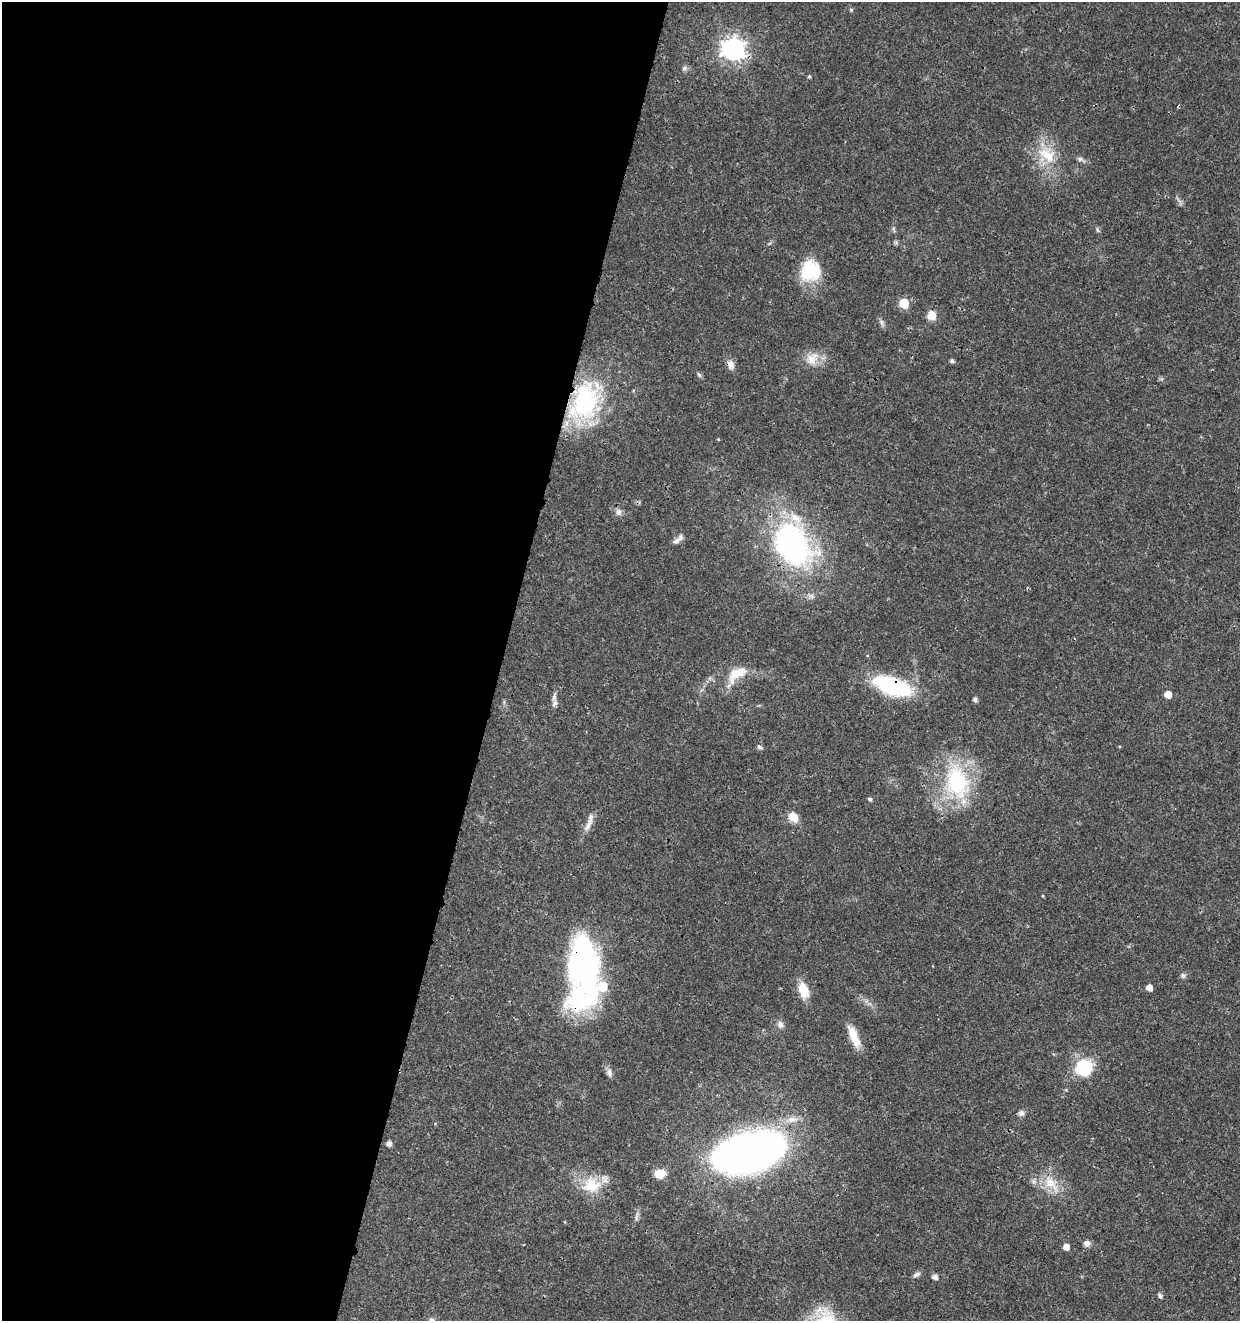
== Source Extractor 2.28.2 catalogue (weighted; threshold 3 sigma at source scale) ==
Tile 5 of 4 x 4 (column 1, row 2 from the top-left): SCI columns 287-1524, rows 2646-3964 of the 5463 x 5297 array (HDU 1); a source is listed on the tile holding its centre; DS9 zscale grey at full resolution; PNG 1242 x 1323 px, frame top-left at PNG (2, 2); no overlay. Shown black and unused: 40% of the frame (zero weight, under 3 of 4 exposures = <1% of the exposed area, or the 3 px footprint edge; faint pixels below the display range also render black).
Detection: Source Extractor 2.28.2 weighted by HDU 2 'WHT'; one run over the whole footprint, this tile lists its part. Background 0.018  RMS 0.002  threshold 0.00906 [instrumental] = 3 sigma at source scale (4.5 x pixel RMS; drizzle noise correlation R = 1.50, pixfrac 1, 0.0396/0.0396 arcsec/px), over >= 5 px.
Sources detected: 56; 5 inside a brighter listed object's ellipse — not listed separately; the other 51 listed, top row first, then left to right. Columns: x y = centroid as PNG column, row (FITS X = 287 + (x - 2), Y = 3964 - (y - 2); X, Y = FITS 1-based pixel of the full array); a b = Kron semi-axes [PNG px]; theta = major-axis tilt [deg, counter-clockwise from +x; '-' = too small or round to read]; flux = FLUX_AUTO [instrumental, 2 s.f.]
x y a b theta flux
851 10 5 5 - 0.23
733 49 8 8 - 140
684 68 8 5 27 0.49
809 76 5 4 - 0.24
1047 155 30 19 -37 6.8
1080 159 9 5 -14 0.59
1098 230 6 5 - 0.36
896 243 7 4 -19 0.33
810 271 26 24 60 8.8
904 303 6 6 - 8.5
932 315 9 8 - 2.7
881 322 9 5 -83 0.56
812 359 19 16 55 3.1
952 361 5 4 - 0.53
730 364 12 9 -75 1.3
699 375 8 5 -54 0.36
585 402 53 34 63 26
619 512 9 8 - 0.88
678 539 16 6 42 1
792 544 51 36 -63 55
738 673 27 13 23 4.3
892 686 42 18 -19 18
1168 694 5 5 - 2.6
554 697 14 6 89 0.82
975 699 4 4 - 0.68
760 747 7 5 -23 0.45
957 782 46 30 -76 19
870 799 6 5 - 0.32
793 817 14 10 -49 2.1
588 825 20 7 59 1.5
1043 896 4 3 - 0.17
584 962 65 31 -82 48
1183 976 7 7 - 0.53
1149 988 5 5 - 1.6
804 990 18 10 -70 4.1
780 1024 10 8 -78 0.91
854 1036 28 9 -67 3.7
1084 1067 17 16 - 10
609 1073 12 7 -82 0.84
1021 1113 7 7 - 0.73
792 1119 16 8 7 1.9
389 1144 5 4 - 1.1
749 1152 61 32 15 110
659 1174 10 8 3 3.5
1051 1184 33 13 -51 4.6
591 1185 27 22 0 6.3
1087 1243 9 8 - 0.88
1066 1247 5 5 - 1.7
916 1275 11 5 31 0.63
935 1277 5 5 - 1
1160 1296 6 5 - 0.43
Overlapping masked pixels (flux is a lower limit): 5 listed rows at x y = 585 402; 792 544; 892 686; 584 962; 749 1152